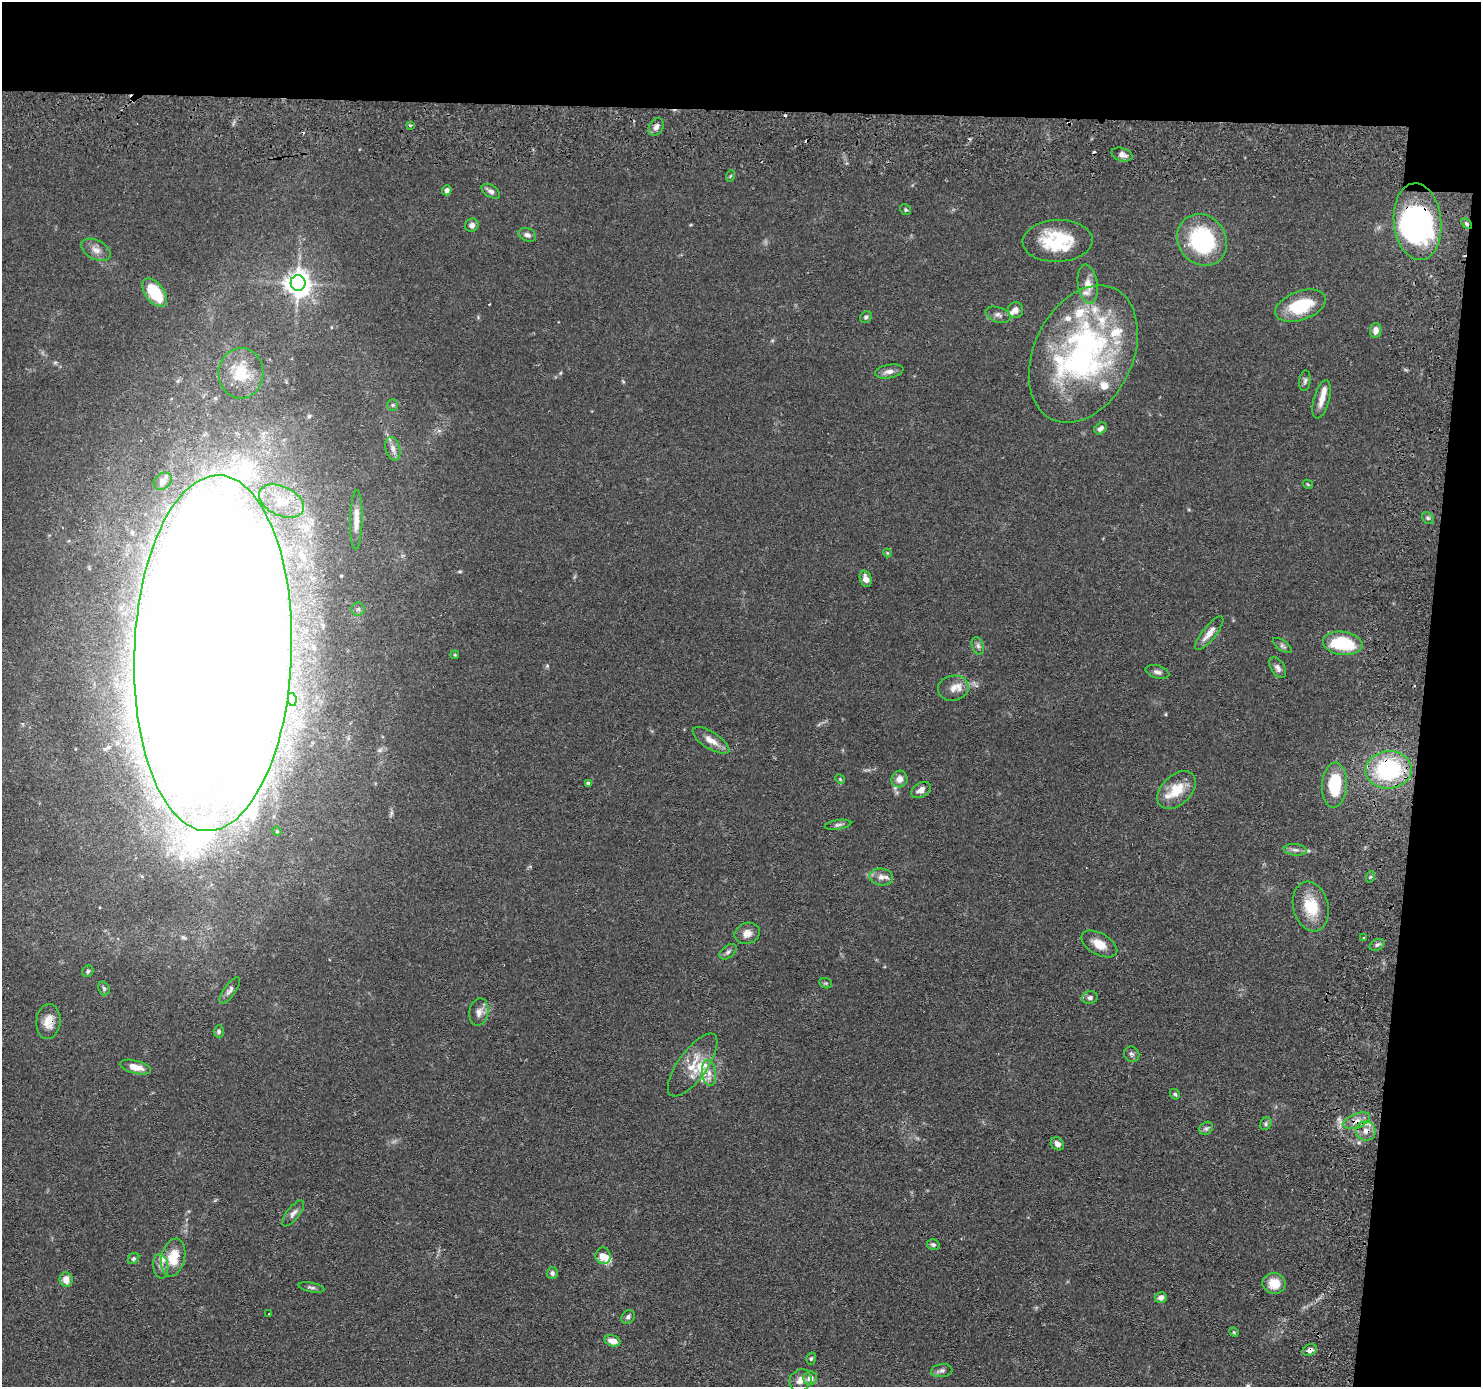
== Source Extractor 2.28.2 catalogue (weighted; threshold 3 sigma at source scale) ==
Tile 3 of 3 x 3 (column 3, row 1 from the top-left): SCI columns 3026-4504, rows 3037-4421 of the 4526 x 4586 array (HDU 1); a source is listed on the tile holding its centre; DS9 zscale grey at full resolution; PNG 1483 x 1389 px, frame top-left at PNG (2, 2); each listed source drawn as its Kron ellipse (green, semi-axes under 4 px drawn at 4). Shown black and unused: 12% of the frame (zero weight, under 2 of 3 exposures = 5% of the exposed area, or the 3 px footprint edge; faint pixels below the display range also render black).
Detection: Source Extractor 2.28.2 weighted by HDU 2 'WHT'; one run over the whole footprint, this tile lists its part. Background 0.0675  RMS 0.0058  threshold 0.0263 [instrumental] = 3 sigma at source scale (4.5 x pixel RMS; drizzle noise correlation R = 1.50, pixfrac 1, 0.05/0.05 arcsec/px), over >= 5 px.
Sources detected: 129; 1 inside a brighter object's white glare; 4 cosmic-ray / hot-pixel residue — neither listed nor drawn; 19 inside a brighter listed object's ellipse — not listed separately; the other 105 listed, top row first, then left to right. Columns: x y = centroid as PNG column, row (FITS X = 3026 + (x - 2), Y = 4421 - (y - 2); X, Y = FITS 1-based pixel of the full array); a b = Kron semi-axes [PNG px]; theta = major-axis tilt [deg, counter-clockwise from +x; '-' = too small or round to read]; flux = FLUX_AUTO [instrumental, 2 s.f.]
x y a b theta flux
410 125 4 3 - 0.91
656 127 9 7 60 2.9
1122 155 11 6 -16 2.9
730 176 6 3 70 0.62
447 190 5 4 - 2
491 191 10 6 -31 2.2
906 210 6 5 - 0.87
1418 222 38 24 -84 100
1466 224 6 4 -46 1.1
472 225 7 6 - 2.5
527 235 9 6 -24 2
1202 240 27 24 -52 52
1058 241 35 21 2 31
96 250 16 9 -27 4.4
298 283 8 7 - 610
1088 284 19 10 -82 6.5
155 293 17 9 -53 24
1301 306 26 14 20 28
1016 310 8 7 - 2.7
998 315 13 7 -19 2.7
866 317 6 5 - 1.2
1376 330 7 5 80 3.9
1083 354 72 49 64 170
889 371 14 6 11 3.4
241 373 25 22 89 20
1305 381 10 5 84 1.5
1322 399 20 7 75 5.5
393 405 5 5 - 0.94
1101 428 7 5 41 2
393 449 12 7 -75 3.1
163 481 10 7 38 2.6
1308 484 5 4 - 0.61
281 501 24 14 -25 16
1428 518 6 5 - 1.2
356 520 30 6 89 6.4
887 553 4 4 - 0.52
866 579 8 5 -72 3.7
358 609 7 6 - 2
1209 633 21 6 51 5.8
1343 643 20 11 -7 33
978 646 9 6 -71 1.8
1282 646 11 5 -36 1.5
213 653 178 78 88 6600
455 655 4 3 - 0.54
1278 668 11 7 -58 2.3
1157 672 12 6 -16 2.2
953 688 15 12 9 5.1
292 700 6 4 -80 3.3
711 740 21 8 -32 5.9
1389 770 23 18 5 61
840 779 5 4 - 0.72
899 779 8 8 - 3.9
588 784 4 4 - 2.3
1334 785 22 12 86 28
921 790 10 7 32 3.4
1177 790 22 14 45 14
838 825 13 5 8 1.6
277 831 5 4 - 0.73
1295 850 12 5 -5 2.2
881 877 12 8 -5 3.9
1370 877 6 3 71 0.77
1311 907 25 17 -76 20
747 933 13 10 21 4.7
1364 938 3 3 - 0.96
1099 944 20 10 -29 7.8
1377 945 8 5 29 1.5
728 952 10 6 38 1.6
88 971 6 5 - 1.1
826 983 6 5 - 0.85
104 988 7 5 -68 1.1
230 990 16 6 54 2.4
1090 997 8 6 14 2
479 1012 14 9 80 3.8
48 1022 17 12 84 7.5
219 1031 6 5 - 1.2
1132 1054 8 7 - 1.6
693 1065 37 14 54 14
135 1067 16 6 -15 6.2
709 1073 13 7 -84 4.3
1175 1094 5 4 - 0.95
1357 1121 14 7 22 4.5
1266 1124 6 5 - 1.1
1206 1128 7 6 - 1.4
1366 1131 10 9 - 4.6
1057 1144 7 6 - 3
293 1213 16 6 52 2.6
933 1245 6 5 - 1.5
603 1256 8 7 - 5.5
173 1257 19 11 77 14
134 1258 6 5 - 1.1
161 1266 12 7 -83 2.7
552 1273 6 5 - 1.4
66 1279 7 6 - 5.3
1274 1283 11 10 - 9.7
311 1287 13 4 -11 1.6
1161 1298 6 5 - 3
269 1314 3 2 - 0.78
628 1317 7 6 - 1.6
1234 1332 5 4 - 0.59
612 1341 8 5 -18 5.2
1310 1350 7 5 25 2.2
811 1359 6 4 73 0.96
942 1371 11 6 6 1.9
810 1378 7 6 - 4.2
800 1380 12 10 45 3.8
Overlapping masked pixels (flux is a lower limit): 8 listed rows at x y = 1418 222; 1466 224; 213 653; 1389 770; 48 1022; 1357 1121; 1366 1131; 1310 1350
Isophote crosses this tile's border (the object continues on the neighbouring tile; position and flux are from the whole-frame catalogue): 1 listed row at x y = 213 653